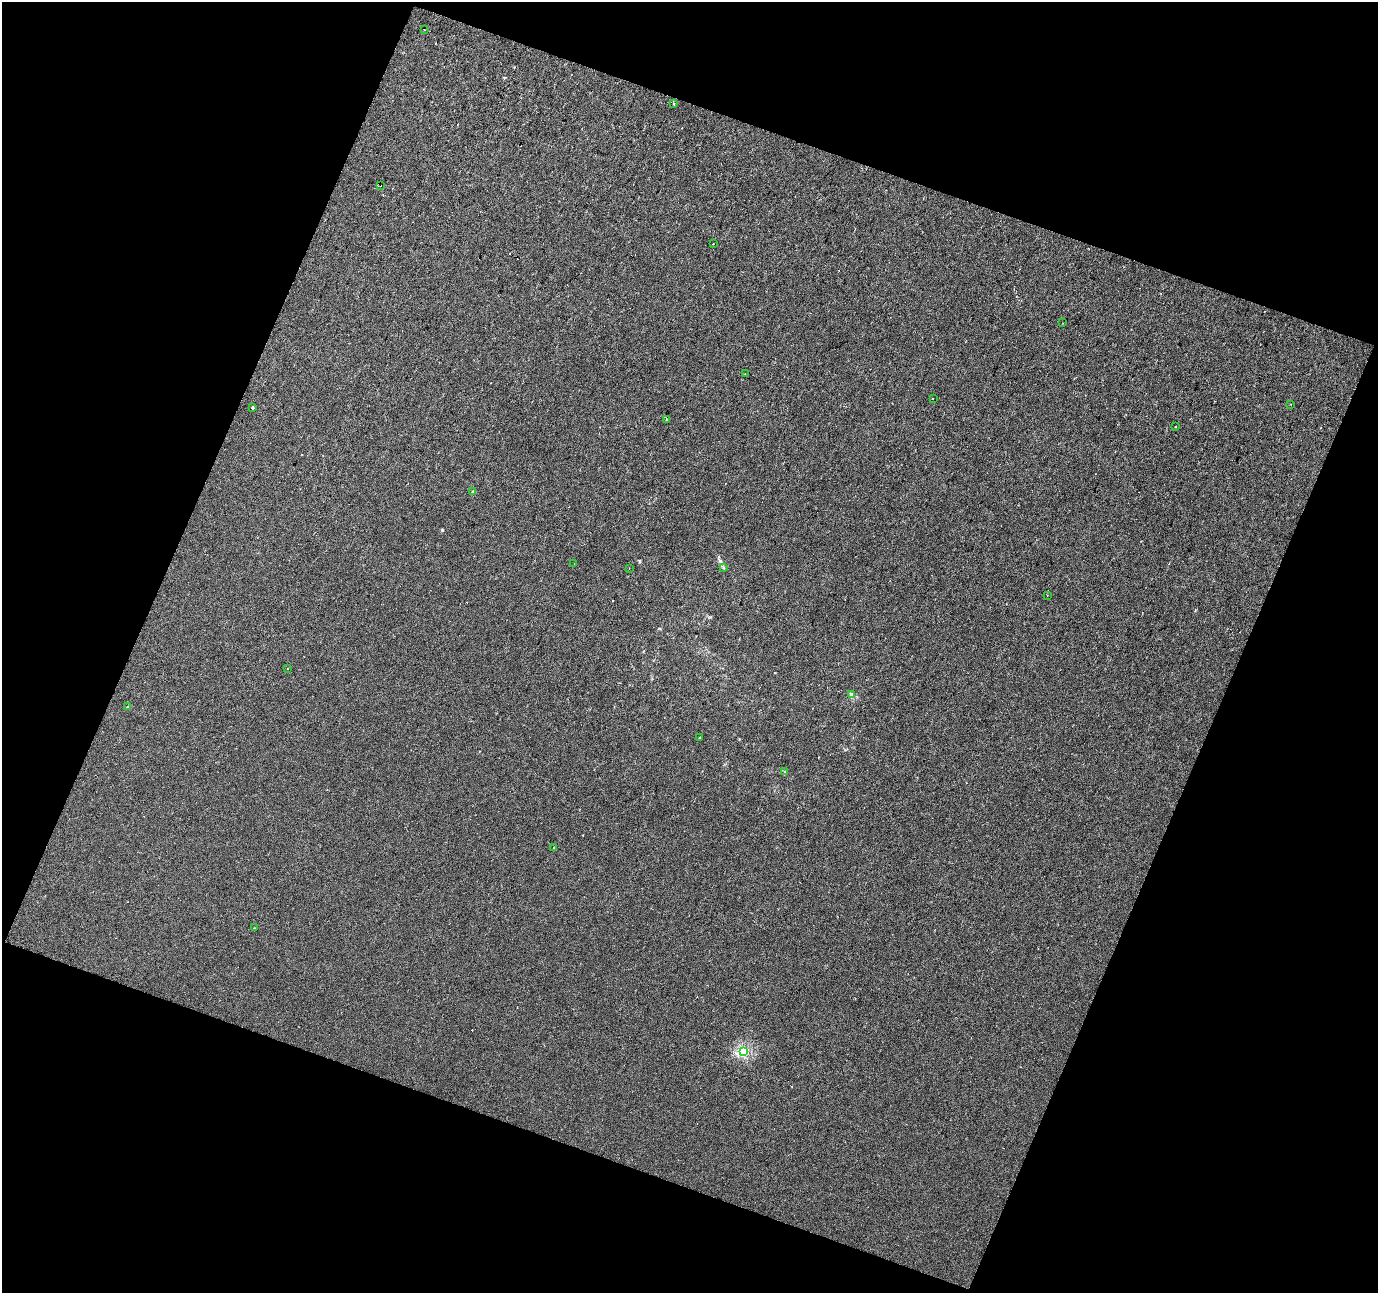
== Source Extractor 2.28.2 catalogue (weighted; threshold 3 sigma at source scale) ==
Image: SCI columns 1-2751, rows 108-2688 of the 2751 x 2813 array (HDU 1 of 3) = the unmasked area's bounding box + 8 px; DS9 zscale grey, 2 x 2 block average (1 PNG px = mean of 2 x 2 image px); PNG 1380 x 1295 px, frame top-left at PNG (2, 2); each listed source drawn as its Kron ellipse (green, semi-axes under 4 px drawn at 4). Shown black and unused: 41% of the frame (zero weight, under 2 of 3 exposures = <1% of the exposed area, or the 3 px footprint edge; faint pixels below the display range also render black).
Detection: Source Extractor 2.28.2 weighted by HDU 2 'WHT'. Background 4.66e-04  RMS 0.004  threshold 0.0181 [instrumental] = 3 sigma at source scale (4.5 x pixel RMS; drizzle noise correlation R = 1.50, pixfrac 1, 0.0396/0.0396 arcsec/px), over >= 5 px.
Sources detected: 27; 3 cosmic-ray / hot-pixel residue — neither listed nor drawn; the other 24 listed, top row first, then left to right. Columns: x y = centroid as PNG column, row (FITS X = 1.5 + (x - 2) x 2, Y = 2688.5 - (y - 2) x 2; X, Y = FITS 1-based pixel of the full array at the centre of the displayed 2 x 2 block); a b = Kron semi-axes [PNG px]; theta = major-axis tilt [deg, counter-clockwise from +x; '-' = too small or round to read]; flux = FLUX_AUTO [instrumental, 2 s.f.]
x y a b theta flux
424 30 2 2 - 0.34
674 104 2 2 - 3.9
381 186 2 2 - 2.3
713 244 2 2 - 0.36
1063 323 2 2 - 0.39
745 374 2 2 - 0.43
933 398 2 2 - 18
1291 404 2 2 - 0.37
253 408 3 2 - 2.9
666 420 2 2 - 0.61
1175 427 2 2 - 1.4
472 492 3 3 - 0.64
574 564 2 2 - 0.34
723 567 3 3 - 0.88
629 568 2 2 - 0.31
1047 595 2 2 - 0.84
288 669 2 2 - 0.4
851 695 3 2 - 6.1
127 707 3 3 - 0.91
699 738 2 2 - 0.64
785 772 4 3 - 0.93
553 847 2 2 - 0.91
254 928 2 2 - 0.45
743 1051 3 3 - 100
Diffuse or blended objects may show on this block-average render without a row.